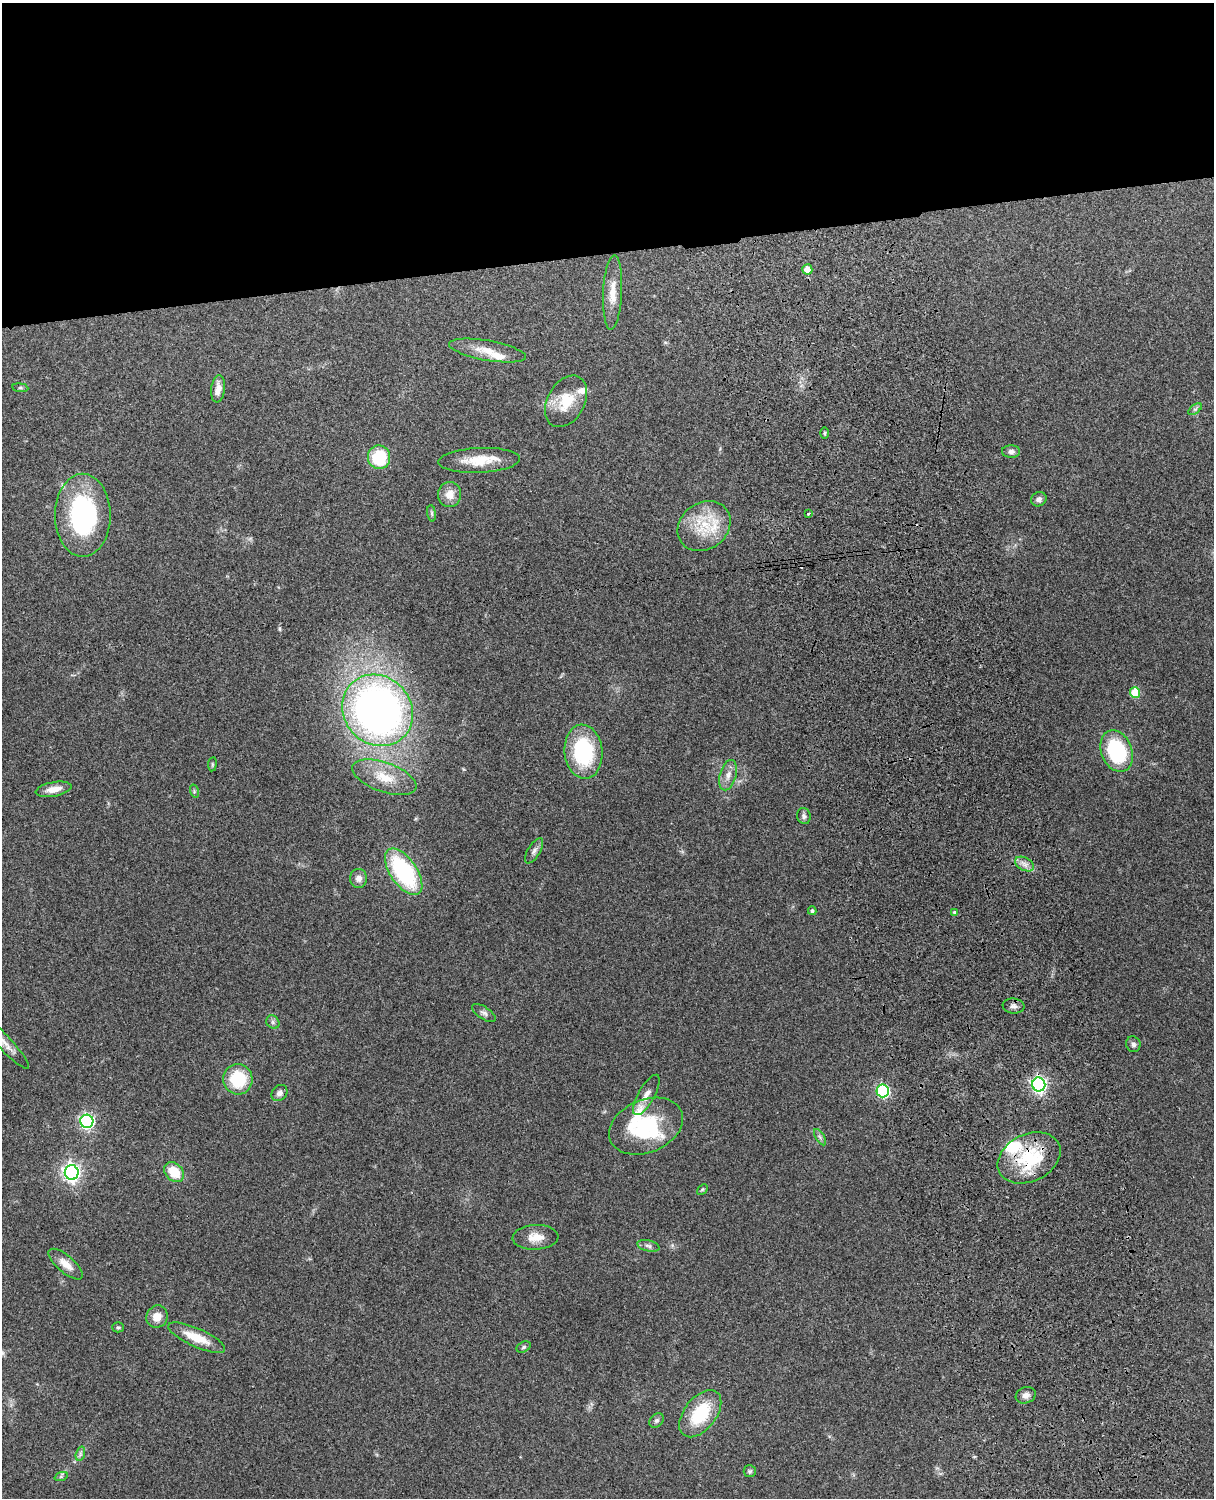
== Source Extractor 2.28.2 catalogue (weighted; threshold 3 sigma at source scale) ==
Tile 2 of 4 x 3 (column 2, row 1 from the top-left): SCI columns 1331-2542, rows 3155-4650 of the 5088 x 4927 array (HDU 1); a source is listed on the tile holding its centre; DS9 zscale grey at full resolution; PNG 1216 x 1500 px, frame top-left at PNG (2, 3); each listed source drawn as its Kron ellipse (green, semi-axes under 4 px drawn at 4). Shown black and unused: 17% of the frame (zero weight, under 3 of 4 exposures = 6% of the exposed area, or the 3 px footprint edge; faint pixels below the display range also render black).
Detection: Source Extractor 2.28.2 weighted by HDU 2 'WHT'; one run over the whole footprint, this tile lists its part. Background 0.221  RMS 0.0083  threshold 0.0372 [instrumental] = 3 sigma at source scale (4.5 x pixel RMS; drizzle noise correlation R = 1.50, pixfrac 1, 0.05/0.05 arcsec/px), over >= 5 px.
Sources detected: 70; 2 inside a brighter object's white glare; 1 cosmic-ray / hot-pixel residue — neither listed nor drawn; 4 inside a brighter listed object's ellipse — not listed separately; the other 63 listed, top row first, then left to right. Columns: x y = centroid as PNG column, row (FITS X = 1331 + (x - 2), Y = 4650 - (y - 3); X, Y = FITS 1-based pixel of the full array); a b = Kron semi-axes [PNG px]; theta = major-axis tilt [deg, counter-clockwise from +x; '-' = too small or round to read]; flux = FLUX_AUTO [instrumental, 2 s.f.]
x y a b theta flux
807 269 5 5 - 12
613 293 37 9 87 14
487 350 39 10 -10 15
20 388 8 4 -8 1.4
218 389 14 7 83 7.4
566 401 28 18 61 25
1195 409 8 4 36 1.7
825 433 6 4 90 1.1
1011 451 9 6 1 3
379 457 12 11 - 37
479 460 41 12 3 22
450 495 13 11 82 9.3
1039 499 8 7 - 3.2
432 513 8 4 -82 1.6
808 514 3 3 - 1.6
83 515 41 27 -90 110
704 526 28 23 37 33
1135 693 5 5 - 28
377 710 37 33 -48 500
1117 751 21 15 -69 72
583 752 27 19 -85 67
212 764 7 3 82 1
728 775 15 8 75 6.3
384 777 34 14 -19 21
53 789 18 7 11 8.5
194 791 7 4 -74 1.2
804 816 8 7 - 2.5
534 851 14 6 59 3.3
1024 864 10 6 -27 4.4
404 872 27 13 -55 94
358 878 9 8 - 4.9
812 911 4 4 - 1.9
954 912 4 4 - 1.1
1013 1006 11 7 -6 3.6
484 1013 13 6 -33 3
273 1022 7 6 - 2
5 1043 34 7 -47 9.3
1133 1044 8 7 - 2.6
238 1079 15 14 - 37
1039 1084 7 6 - 260
883 1091 6 6 - 110
279 1093 9 7 49 3.6
646 1095 23 8 60 6.8
87 1121 6 6 - 170
646 1126 38 26 23 55
820 1137 9 3 -58 1.9
1029 1158 33 23 26 49
72 1172 7 7 - 340
174 1172 11 8 -44 18
702 1189 6 4 44 1
535 1237 23 12 3 11
648 1246 11 5 -13 2.5
66 1264 21 8 -40 8.7
157 1317 11 10 - 8.8
118 1327 6 5 - 1.2
197 1338 31 9 -24 19
524 1347 7 5 28 1.6
1026 1395 10 8 20 4.5
700 1414 27 16 52 40
657 1420 8 6 44 2.1
80 1454 7 4 72 2
750 1471 6 6 - 1.4
61 1477 7 4 19 1.3
Overlapping masked pixels (flux is a lower limit): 2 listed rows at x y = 1039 1084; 1029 1158
Isophote crosses this tile's border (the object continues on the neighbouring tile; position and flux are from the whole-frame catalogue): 1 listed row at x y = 5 1043